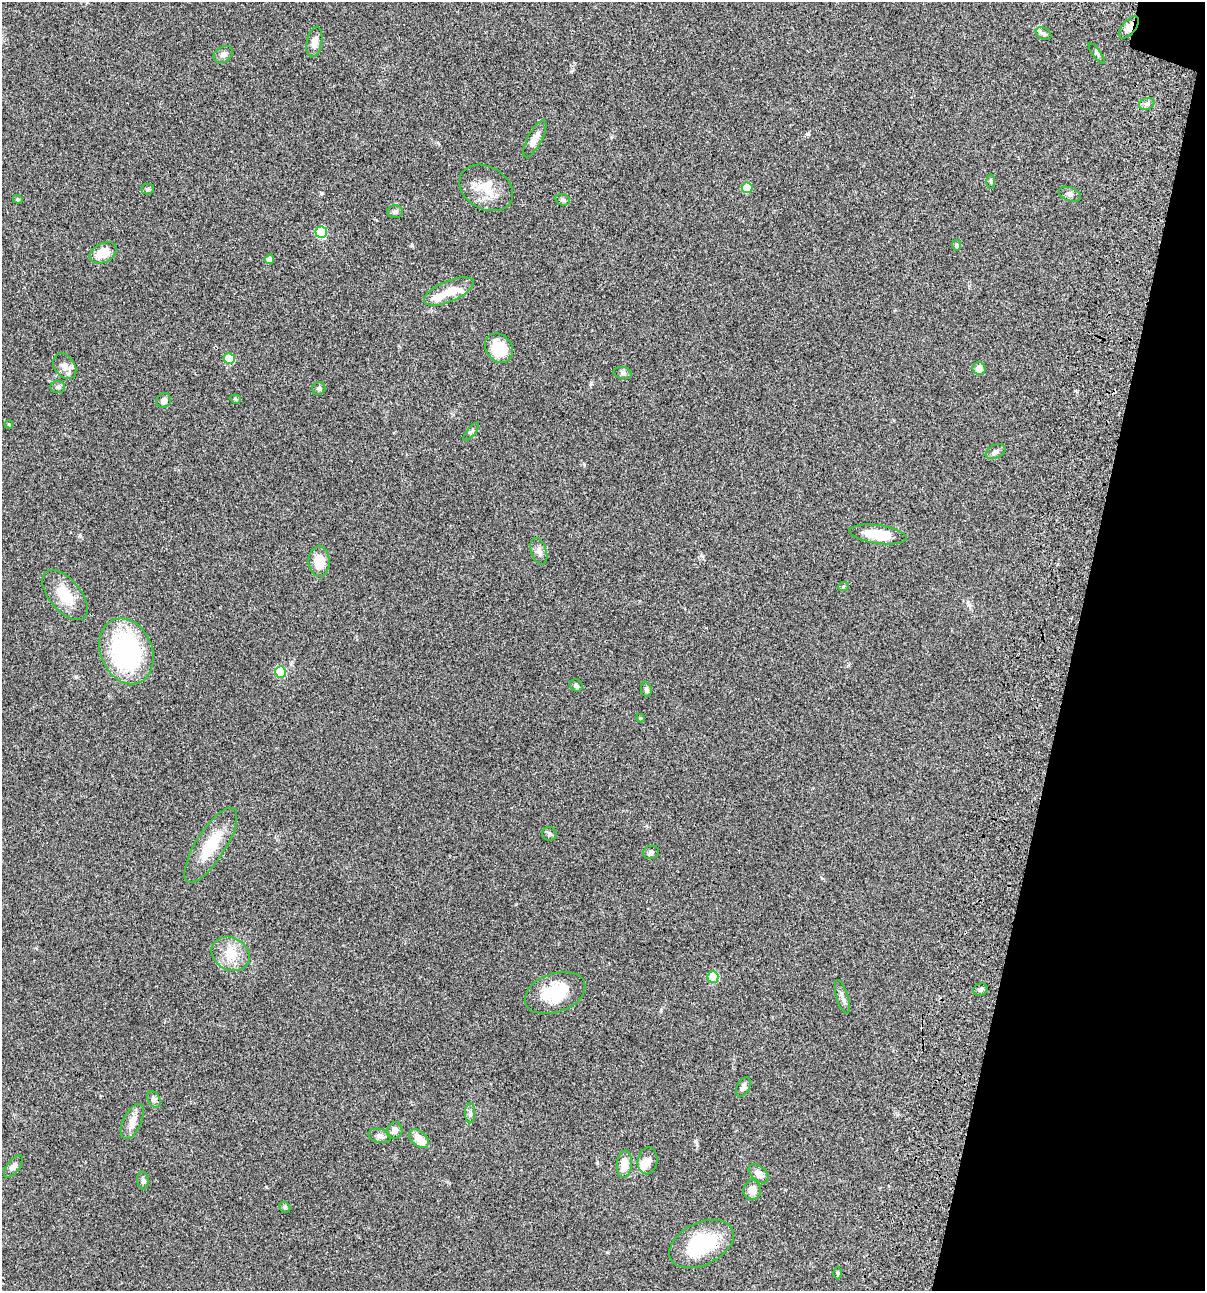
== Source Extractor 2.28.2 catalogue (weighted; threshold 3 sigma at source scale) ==
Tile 8 of 4 x 4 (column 4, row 2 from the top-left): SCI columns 3844-5046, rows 2697-3985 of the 5405 x 5390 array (HDU 1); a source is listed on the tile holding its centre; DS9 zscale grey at full resolution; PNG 1207 x 1293 px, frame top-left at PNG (2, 2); each listed source drawn as its Kron ellipse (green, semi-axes under 4 px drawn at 4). Shown black and unused: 11% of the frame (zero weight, under 3 of 4 exposures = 9% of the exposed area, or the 3 px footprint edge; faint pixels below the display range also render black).
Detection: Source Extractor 2.28.2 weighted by HDU 2 'WHT'; one run over the whole footprint, this tile lists its part. Background 0.0467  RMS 0.0052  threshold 0.0236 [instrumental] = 3 sigma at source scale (4.5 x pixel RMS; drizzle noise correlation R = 1.50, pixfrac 1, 0.05/0.05 arcsec/px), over >= 5 px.
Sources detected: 69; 3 inside a brighter listed object's ellipse — not listed separately; the other 66 listed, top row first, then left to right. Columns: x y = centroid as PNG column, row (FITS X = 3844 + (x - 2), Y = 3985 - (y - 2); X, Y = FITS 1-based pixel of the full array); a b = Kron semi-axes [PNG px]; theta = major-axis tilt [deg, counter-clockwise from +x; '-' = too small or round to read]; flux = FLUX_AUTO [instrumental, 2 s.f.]
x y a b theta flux
1129 27 13 6 52 4.2
1043 34 8 5 -31 1.7
314 42 15 7 79 3.7
1097 53 12 4 -54 0.98
223 55 10 7 32 1.9
1147 104 8 5 20 1.4
535 139 20 7 62 4.2
991 182 7 4 -90 0.65
486 188 28 21 -30 12
747 188 5 5 - 12
148 189 6 5 - 0.77
1070 194 11 6 -19 1.6
18 199 5 4 - 0.6
563 200 7 5 -17 1.1
395 212 8 6 2 1.4
321 232 6 5 - 28
957 245 5 4 - 0.94
103 253 14 9 26 7.9
269 259 4 4 - 2.9
449 291 27 10 23 8.2
499 348 16 13 -52 14
229 359 5 5 - 16
65 366 14 10 -52 3.4
979 368 6 6 - 3.3
623 373 9 6 -10 1.2
58 387 7 6 - 1.1
319 388 6 6 - 1.1
235 399 5 4 - 0.83
164 400 7 7 - 2.2
9 424 4 3 - 0.57
471 432 11 3 50 0.85
996 452 10 6 26 1.5
878 534 29 9 -8 15
539 551 13 7 -72 2.4
319 561 15 10 -88 8.1
843 587 5 3 - 0.48
65 595 30 16 -50 13
126 651 34 26 -68 71
281 672 6 5 - 23
576 685 6 6 - 1.3
646 689 7 5 -82 1.2
640 718 4 3 - 0.63
549 834 7 6 - 1.1
211 845 43 15 58 17
651 852 8 6 18 1.5
231 954 20 16 -30 10
713 977 6 5 - 20
980 990 7 6 - 1.2
555 993 31 19 20 19
842 997 17 5 -73 2.2
743 1087 10 6 63 1.6
154 1099 9 5 -62 1.5
470 1113 10 5 89 1.4
132 1121 19 9 64 4.3
394 1131 8 7 - 2.2
380 1136 12 6 -13 2
419 1139 11 7 -42 6.6
647 1161 13 9 81 3.5
624 1164 13 7 84 6.3
13 1166 13 6 53 2.2
759 1174 12 7 -44 3.6
143 1180 9 5 -81 1.3
752 1190 10 8 82 3.7
285 1207 6 5 - 0.75
701 1244 34 21 26 30
838 1273 6 4 -89 0.61
Overlapping masked pixels (flux is a lower limit): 1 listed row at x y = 1129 27
Unlisted compact peaks at least as high as the median listed source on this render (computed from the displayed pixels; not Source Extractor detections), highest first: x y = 808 134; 412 245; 597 1163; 266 1187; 607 1252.